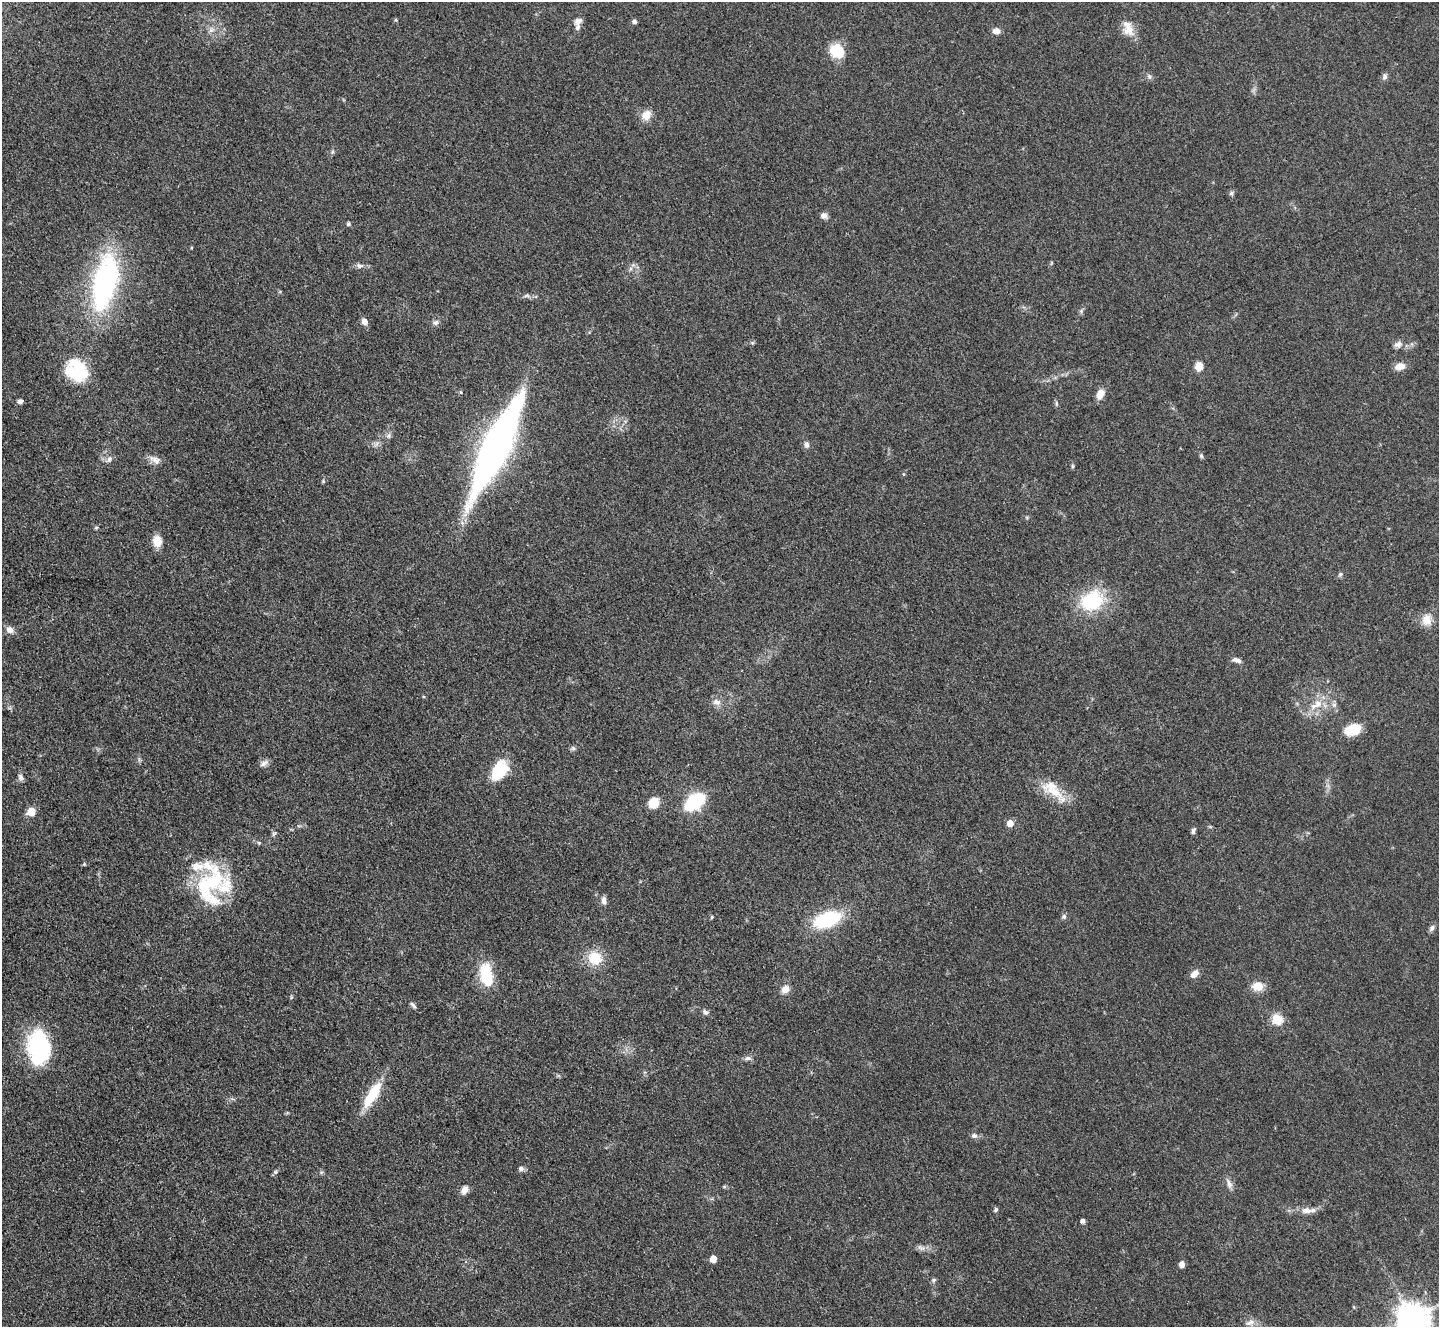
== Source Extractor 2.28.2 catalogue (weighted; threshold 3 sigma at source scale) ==
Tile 7 of 4 x 4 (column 3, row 2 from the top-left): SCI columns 2889-4325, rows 2954-4278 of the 5779 x 5770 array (HDU 1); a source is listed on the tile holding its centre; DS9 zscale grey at full resolution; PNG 1441 x 1329 px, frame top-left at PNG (2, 2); no overlay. Shown black and unused: <1% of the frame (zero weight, under 3 of 4 exposures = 2% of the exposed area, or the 3 px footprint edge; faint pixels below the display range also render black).
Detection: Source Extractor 2.28.2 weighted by HDU 2 'WHT'; one run over the whole footprint, this tile lists its part. Background 0.0466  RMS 0.0057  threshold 0.0255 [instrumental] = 3 sigma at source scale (4.5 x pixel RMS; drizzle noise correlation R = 1.50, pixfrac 1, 0.05/0.05 arcsec/px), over >= 5 px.
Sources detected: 96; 3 inside a brighter object's white glare — not listed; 6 inside a brighter listed object's ellipse — not listed separately; the other 87 listed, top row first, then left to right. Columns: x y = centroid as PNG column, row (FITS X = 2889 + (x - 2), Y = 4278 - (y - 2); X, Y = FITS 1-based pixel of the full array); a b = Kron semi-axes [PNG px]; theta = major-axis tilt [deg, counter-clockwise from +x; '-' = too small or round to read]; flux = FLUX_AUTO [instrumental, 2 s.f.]
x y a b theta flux
578 21 11 8 28 2.7
634 22 4 4 - 2.2
1129 29 18 14 -89 7.6
211 30 8 5 45 1.7
996 31 8 7 - 3.6
836 50 13 10 -32 20
1149 76 6 5 - 1.2
1385 77 9 6 79 1.7
646 115 12 10 54 6.1
332 152 5 5 - 0.92
1231 193 7 6 - 1.2
824 215 8 7 - 2.3
348 224 5 5 - 1.1
360 266 10 7 -3 2.1
105 282 56 22 77 120
364 322 7 6 - 3.4
436 323 8 6 26 1.9
752 343 5 5 - 0.78
1398 345 10 9 - 2.8
1199 366 11 9 88 4.5
1400 366 10 7 14 5.4
80 371 26 24 -72 23
1100 394 11 7 64 5.6
20 401 6 6 - 1.6
1056 403 6 4 -72 0.84
388 436 8 5 72 1.5
806 444 7 6 - 2.4
498 448 122 18 65 200
1201 456 6 5 - 1
109 459 9 7 49 2.4
155 460 16 8 -23 3.9
1073 466 6 4 -88 0.87
323 481 5 4 - 0.63
96 527 6 4 2 0.7
157 541 14 11 -80 6.1
1340 574 6 5 - 1
1092 601 32 25 28 31
1427 620 16 13 -83 6.7
10 630 10 8 -25 3.4
1237 660 11 6 -13 2.4
717 702 12 9 -15 3.5
1318 704 14 11 28 7.6
1334 705 7 6 - 1.6
1352 730 17 10 14 14
573 748 6 5 - 1.2
264 763 13 6 32 2.4
498 770 25 14 66 19
20 777 9 6 -82 2
1054 792 44 13 -33 15
695 802 14 8 37 61
653 803 12 10 49 8.9
31 811 5 5 - 18
1010 823 5 5 - 9.1
1193 831 8 4 73 1.4
259 843 5 5 - 0.75
84 864 5 5 - 0.65
210 884 55 30 63 49
604 900 11 6 -85 2.3
1064 916 6 6 - 1.3
712 917 5 3 - 0.75
827 919 20 10 21 57
1432 928 9 6 59 1.7
595 958 15 14 - 15
1195 974 10 6 43 4.4
486 975 21 11 -79 28
1257 986 14 11 -4 6.9
785 989 9 9 - 4.4
413 1005 12 4 -48 1.5
705 1012 8 6 -34 1.7
1277 1019 5 5 - 37
38 1045 35 24 -79 49
748 1058 9 5 -6 1.9
373 1094 38 12 58 19
974 1136 9 7 -14 1.9
521 1169 8 6 13 1.7
275 1172 6 5 - 0.97
1229 1184 15 6 -68 2.9
465 1190 9 7 64 4
996 1210 6 5 - 0.99
1306 1210 14 8 2 4.6
1082 1221 4 4 - 2.2
921 1248 12 5 -22 2.3
713 1259 5 5 - 9.2
1182 1264 6 5 - 2.8
934 1280 6 5 - 1.1
1413 1319 9 9 - 1200
1250 1322 14 7 24 3.3
Overlapping masked pixels (flux is a lower limit): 1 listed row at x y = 210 884
Isophote crosses this tile's border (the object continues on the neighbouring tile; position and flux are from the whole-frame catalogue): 1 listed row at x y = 1413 1319